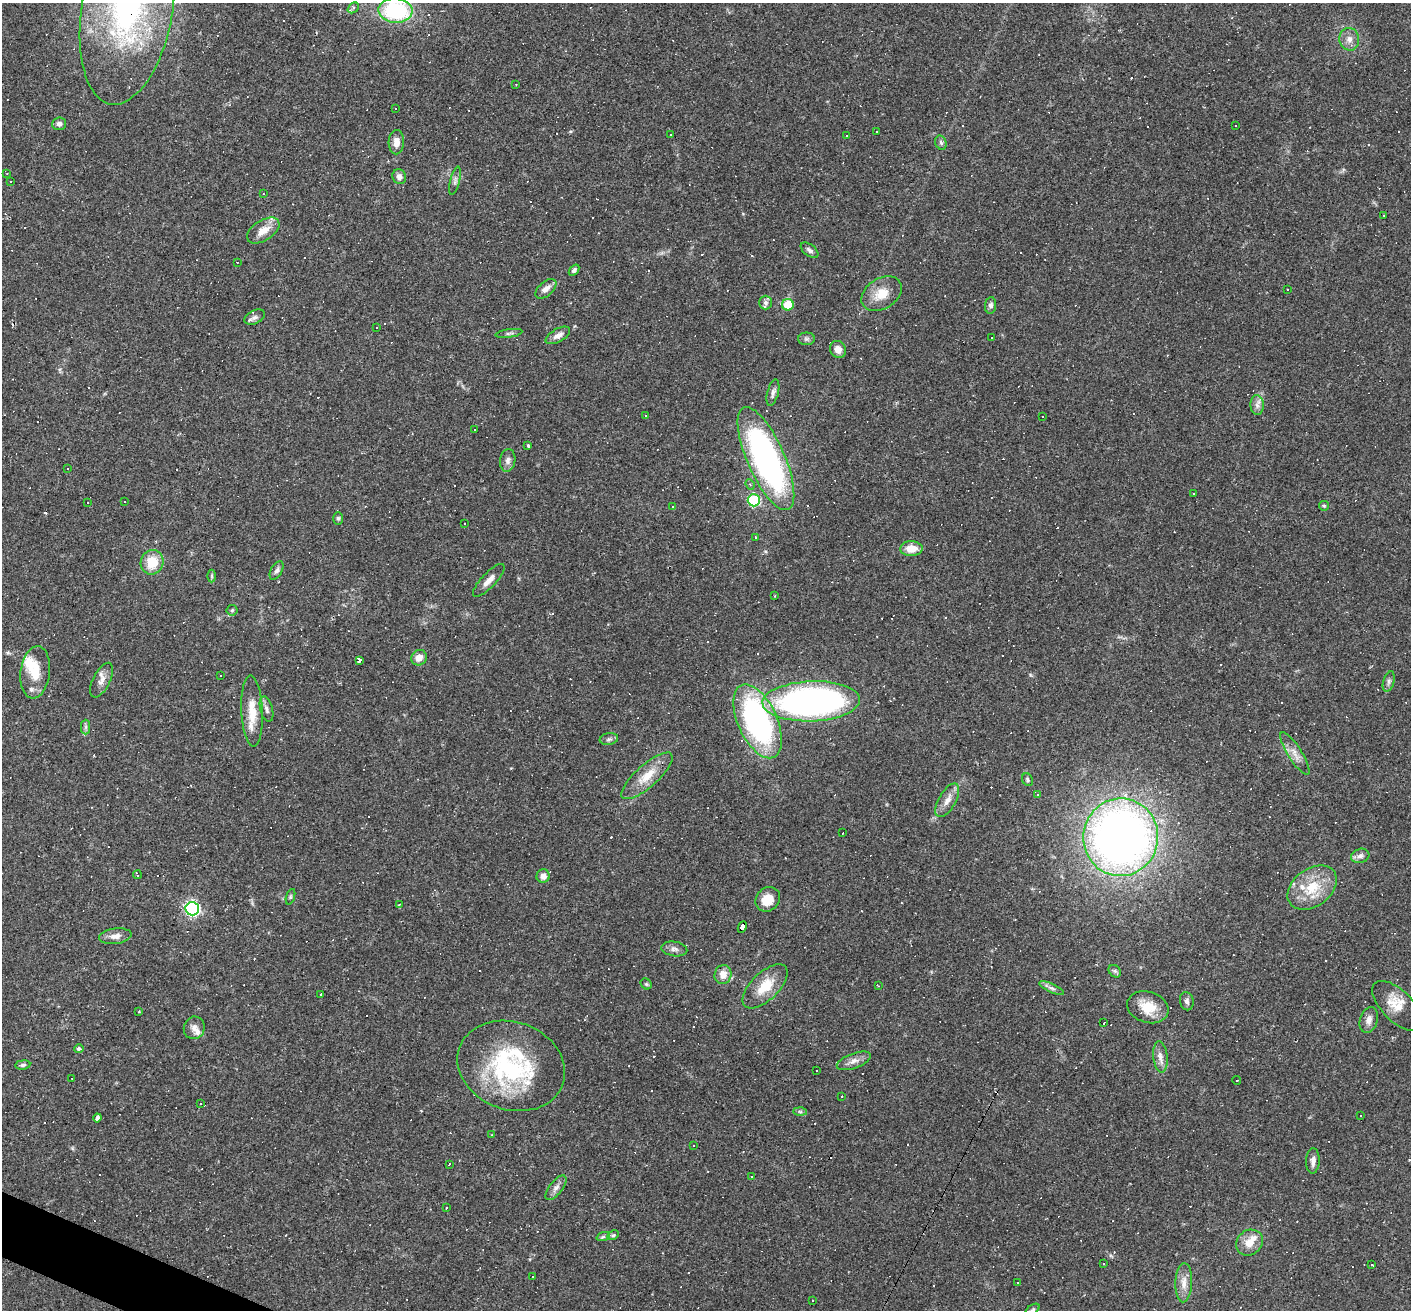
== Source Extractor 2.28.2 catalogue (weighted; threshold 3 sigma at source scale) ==
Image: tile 7 of 4 x 4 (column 3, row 2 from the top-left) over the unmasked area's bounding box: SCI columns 2818-4226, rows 2755-4062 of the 5634 x 5643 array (HDU 1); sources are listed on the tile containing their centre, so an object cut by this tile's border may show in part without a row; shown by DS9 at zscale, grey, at full resolution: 1 PNG px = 1 image px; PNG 1413 x 1312 px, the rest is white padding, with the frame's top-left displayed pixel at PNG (2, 3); every listed detection drawn as its Kron ellipse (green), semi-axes under 4 PNG px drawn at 4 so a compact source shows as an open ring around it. <1% of this frame is shown black and not used: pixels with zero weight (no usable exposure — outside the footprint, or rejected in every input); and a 3 px margin inside the footprint's outer edge (the drizzle kernel's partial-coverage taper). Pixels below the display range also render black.
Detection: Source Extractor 2.28.2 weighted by HDU 2 'WHT'; one run over the whole footprint, this tile lists its part. Background 0.0469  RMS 0.006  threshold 0.0271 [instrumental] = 3 sigma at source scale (4.5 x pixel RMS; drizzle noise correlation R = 1.50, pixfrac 1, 0.05/0.05 arcsec/px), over >= 5 px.
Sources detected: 282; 141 cosmic-ray / hot-pixel residue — neither listed nor drawn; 5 inside a brighter listed object's ellipse — not listed separately; the other 136 listed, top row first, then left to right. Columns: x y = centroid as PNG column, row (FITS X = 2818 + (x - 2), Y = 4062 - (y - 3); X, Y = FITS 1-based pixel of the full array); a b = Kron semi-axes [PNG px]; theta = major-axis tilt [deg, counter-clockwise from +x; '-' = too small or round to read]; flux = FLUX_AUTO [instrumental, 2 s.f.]
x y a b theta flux
353 8 6 4 40 1.8
127 9 97 45 80 160
395 11 17 12 -2 58
1349 39 11 10 - 4.3
516 85 2 2 - 0.41
395 108 3 3 - 1.1
59 124 7 6 - 2.3
1236 125 2 2 - 0.45
876 132 3 3 - 56
671 135 2 2 - 0.39
846 136 2 2 - 0.42
396 142 12 7 88 4
941 143 7 5 -73 1.5
7 173 3 2 - 0.41
399 177 7 6 - 2.9
10 181 3 3 - 0.9
455 181 14 5 76 1.9
263 194 2 2 - 0.44
1384 215 3 2 - 0.61
263 231 18 10 33 7.5
810 250 10 5 -38 1.8
237 262 3 2 - 0.42
574 270 6 4 49 1.4
546 289 12 7 40 3.7
1288 289 3 2 - 0.61
882 294 22 15 32 11
765 303 7 6 - 1.7
788 305 6 5 - 14
991 305 8 5 82 2.1
255 317 11 6 26 2.3
377 328 3 3 - 2
509 333 13 3 8 1.4
558 335 13 6 30 3.8
992 338 2 2 - 0.65
806 339 8 6 0 1.5
838 349 9 7 -60 4.6
773 393 13 5 75 2.2
1257 405 10 6 -88 2.6
645 416 3 3 - 16
1042 417 3 2 - 0.63
474 430 3 3 - 1.8
528 445 3 2 - 0.66
766 459 56 18 -66 190
508 460 11 7 82 2.7
68 468 3 2 - 0.37
750 484 5 4 - 0.89
1193 494 3 2 - 0.71
754 500 6 6 - 44
125 501 3 2 - 0.61
87 502 3 2 - 0.41
1324 506 5 4 - 0.7
672 507 3 3 - 0.75
338 518 6 5 - 1.2
464 524 2 2 - 0.5
756 537 3 3 - 0.64
911 549 11 7 2 8.3
152 562 12 11 - 14
277 571 10 5 60 1.8
212 576 6 4 90 0.86
489 580 21 7 46 5.2
775 596 3 2 - 0.35
232 610 5 5 - 0.91
419 658 8 7 - 4.7
359 660 3 3 - 12
35 672 26 14 83 12
220 675 3 3 - 3.5
102 680 19 8 63 4.6
1389 682 10 5 74 1.8
811 701 49 20 2 260
266 709 13 6 -75 2.5
252 711 36 11 -87 13
758 721 39 19 -66 130
86 727 7 4 89 1.4
609 739 9 6 10 1.7
1295 754 25 7 -58 5.4
647 776 33 11 42 12
1027 780 6 5 - 1.1
1038 795 3 3 - 0.75
947 800 18 8 60 5.3
843 833 2 2 - 0.42
1121 837 39 37 83 450
1360 856 9 7 18 2.3
137 875 4 2 - 0.73
543 876 7 6 - 3.5
1312 888 27 18 36 20
290 897 8 3 71 0.91
768 899 13 11 43 9.9
400 904 4 3 - 0.72
192 909 7 6 - 130
742 927 6 4 63 52
115 936 16 8 7 4.2
674 949 13 7 -8 2.8
1115 971 7 5 -46 1.2
723 974 9 8 - 6.1
646 984 6 5 - 0.95
765 986 28 13 44 15
878 986 3 2 - 0.66
1052 988 14 4 -24 2
321 994 3 2 - 0.41
1187 1001 9 7 -78 1.9
1397 1006 32 15 -45 12
1148 1007 21 15 -17 13
139 1011 3 3 - 0.56
1369 1020 13 9 73 3.6
1104 1023 3 3 - 1.7
194 1028 11 10 - 4.1
79 1049 5 4 - 1.6
1160 1057 16 7 -84 3.9
854 1061 18 7 20 3.9
23 1065 7 4 8 1.3
511 1066 55 44 -20 82
817 1071 3 2 - 0.8
72 1078 2 2 - 0.4
1237 1080 4 2 - 0.82
841 1096 3 3 - 1.2
201 1103 3 3 - 0.85
800 1112 7 4 -1 0.96
1361 1116 3 3 - 1.6
97 1118 4 4 - 3.8
492 1135 3 2 - 0.44
693 1146 3 3 - 0.98
1313 1161 12 6 88 3.1
449 1164 3 2 - 0.88
751 1177 3 3 - 0.87
556 1188 15 6 52 3.2
446 1208 3 2 - 0.62
613 1235 6 4 29 0.97
603 1237 7 4 18 1.1
1249 1243 14 12 38 7.4
1104 1263 2 2 - 0.52
1372 1265 3 3 - 1.6
532 1277 2 2 - 0.45
1018 1283 3 3 - 3.4
1184 1283 20 8 87 6
812 1300 3 3 - 3.8
1033 1310 8 4 36 1
Overlapping masked pixels (flux is a lower limit): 2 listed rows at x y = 127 9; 742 927
Isophote crosses this tile's border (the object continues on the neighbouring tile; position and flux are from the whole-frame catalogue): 3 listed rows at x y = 127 9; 395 11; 1033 1310
Unlisted compact peaks at least as high as the median listed source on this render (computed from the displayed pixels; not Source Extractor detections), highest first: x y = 1030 675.